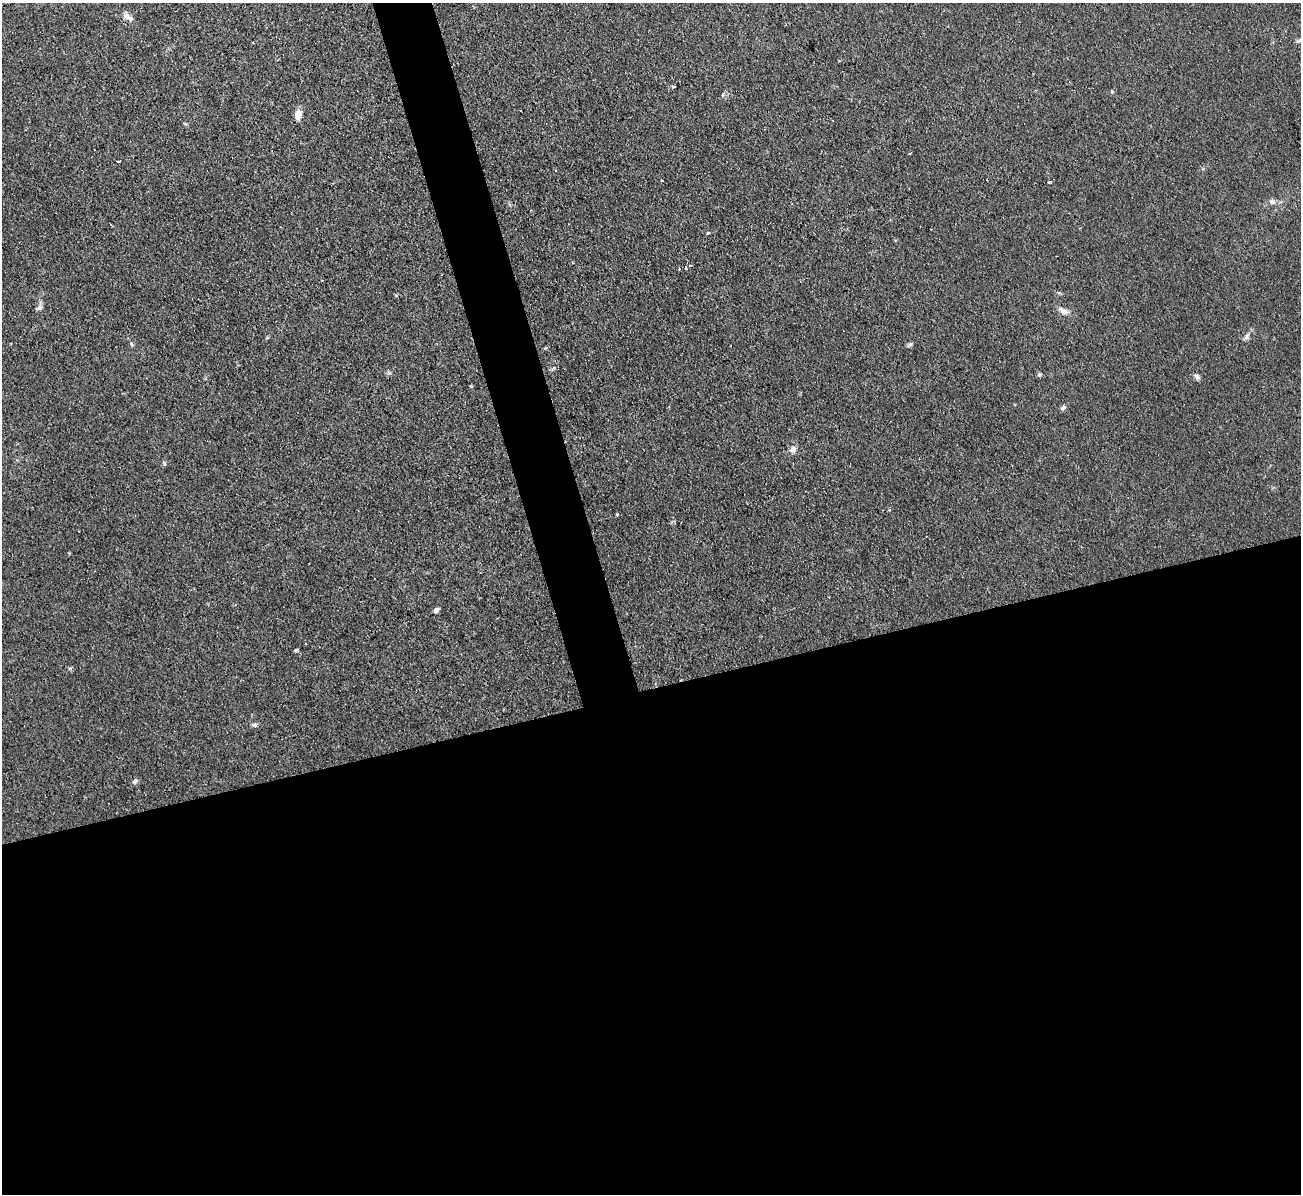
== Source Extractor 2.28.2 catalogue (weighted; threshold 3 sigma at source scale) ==
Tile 15 of 4 x 4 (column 3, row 4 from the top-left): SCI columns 2597-3895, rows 143-1334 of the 5208 x 5178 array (HDU 1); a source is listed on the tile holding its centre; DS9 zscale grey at full resolution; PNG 1303 x 1196 px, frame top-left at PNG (2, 3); no overlay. Shown black and unused: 45% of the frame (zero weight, under 2 of 3 exposures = <1% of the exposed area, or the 3 px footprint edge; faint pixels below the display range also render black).
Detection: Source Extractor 2.28.2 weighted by HDU 2 'WHT'; one run over the whole footprint, this tile lists its part. Background 0.0582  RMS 0.0063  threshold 0.0282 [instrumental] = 3 sigma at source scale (4.5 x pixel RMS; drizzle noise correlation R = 1.50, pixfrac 1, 0.05/0.05 arcsec/px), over >= 5 px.
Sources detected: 33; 1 cosmic-ray / hot-pixel residue — not listed; the other 32 listed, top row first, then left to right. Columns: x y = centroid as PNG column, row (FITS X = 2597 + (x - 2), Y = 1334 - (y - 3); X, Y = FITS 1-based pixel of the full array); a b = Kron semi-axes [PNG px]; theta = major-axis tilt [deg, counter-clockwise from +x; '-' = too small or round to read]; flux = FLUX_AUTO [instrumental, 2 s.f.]
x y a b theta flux
126 16 10 8 -39 3.5
1299 41 11 4 9 1.6
673 87 3 3 - 1.2
298 115 10 7 88 6.4
909 153 3 3 - 1.1
118 162 3 3 - 1.1
662 180 3 3 - 0.6
1049 182 4 3 - 4.5
1272 202 8 7 - 2.5
708 233 4 3 - 1
690 266 3 3 - 2.1
686 267 3 3 - 1.2
679 269 3 3 - 0.45
39 308 9 5 29 1.8
1063 311 15 8 -31 4
1247 337 7 4 71 1.6
131 344 6 5 - 0.96
910 344 7 5 43 1.1
553 368 7 3 53 1
389 372 7 4 -45 1.1
1039 375 6 5 - 1
1197 377 9 6 -50 2
471 386 4 4 - 0.59
1063 407 8 5 39 1.4
793 449 10 8 -71 2.8
617 515 3 3 - 0.86
69 553 3 3 - 0.82
436 610 5 4 - 3.5
297 650 3 3 - 1.8
70 668 6 4 18 0.8
254 725 7 5 -1 1.7
135 781 8 6 44 1.6
Isophote crosses this tile's border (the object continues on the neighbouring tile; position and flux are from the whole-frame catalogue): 1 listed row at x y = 1299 41